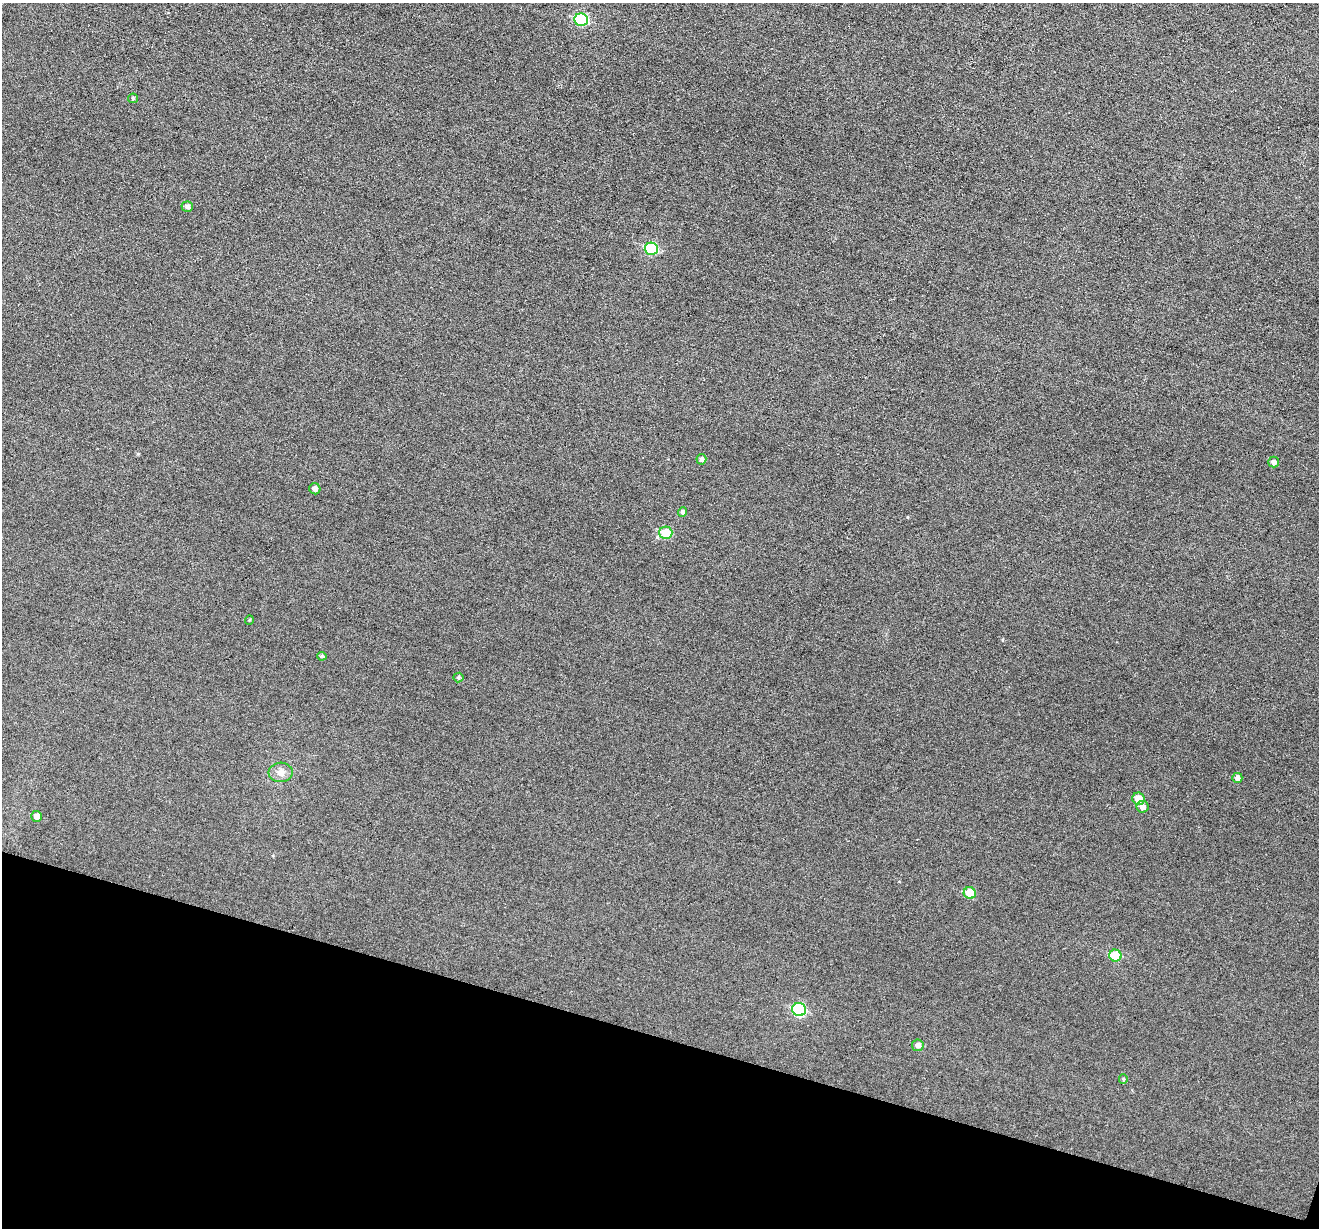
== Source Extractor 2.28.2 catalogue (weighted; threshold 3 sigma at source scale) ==
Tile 15 of 4 x 4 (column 3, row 4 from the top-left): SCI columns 2637-3953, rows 131-1356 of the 5274 x 5294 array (HDU 1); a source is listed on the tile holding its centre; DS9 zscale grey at full resolution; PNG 1321 x 1230 px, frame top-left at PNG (2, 3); each listed source drawn as its Kron ellipse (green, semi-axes under 4 px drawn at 4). Shown black and unused: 16% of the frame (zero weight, under 3 of 6 exposures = <1% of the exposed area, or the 3 px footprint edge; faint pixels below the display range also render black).
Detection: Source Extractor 2.28.2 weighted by HDU 2 'WHT'; one run over the whole footprint, this tile lists its part. Background 0.0399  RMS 0.0054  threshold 0.0222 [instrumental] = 3 sigma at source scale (4.09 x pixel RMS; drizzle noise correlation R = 1.36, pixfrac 0.8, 0.05/0.05 arcsec/px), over >= 5 px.
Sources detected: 22; all 22 listed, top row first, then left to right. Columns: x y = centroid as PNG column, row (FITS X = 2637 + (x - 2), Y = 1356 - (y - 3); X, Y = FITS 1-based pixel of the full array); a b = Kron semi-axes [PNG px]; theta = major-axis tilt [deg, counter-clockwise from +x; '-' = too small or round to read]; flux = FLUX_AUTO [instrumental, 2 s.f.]
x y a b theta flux
581 20 7 6 - 30
133 98 5 4 - 0.66
187 207 5 5 - 1.4
651 249 6 6 - 22
701 459 5 5 - 1.5
1274 462 5 5 - 1.7
315 489 6 5 - 1.8
683 512 4 4 - 1.5
666 533 6 6 - 13
249 620 5 3 - 0.45
322 656 5 4 - 0.97
458 677 5 5 - 0.78
281 772 12 9 4 3.5
1237 778 5 5 - 1.7
1138 799 6 6 - 6.4
1142 807 6 6 - 2.4
37 816 5 5 - 2.9
970 893 6 5 - 9.1
1115 956 6 6 - 13
799 1010 7 6 - 34
918 1045 6 5 - 2.3
1123 1079 5 4 - 0.57